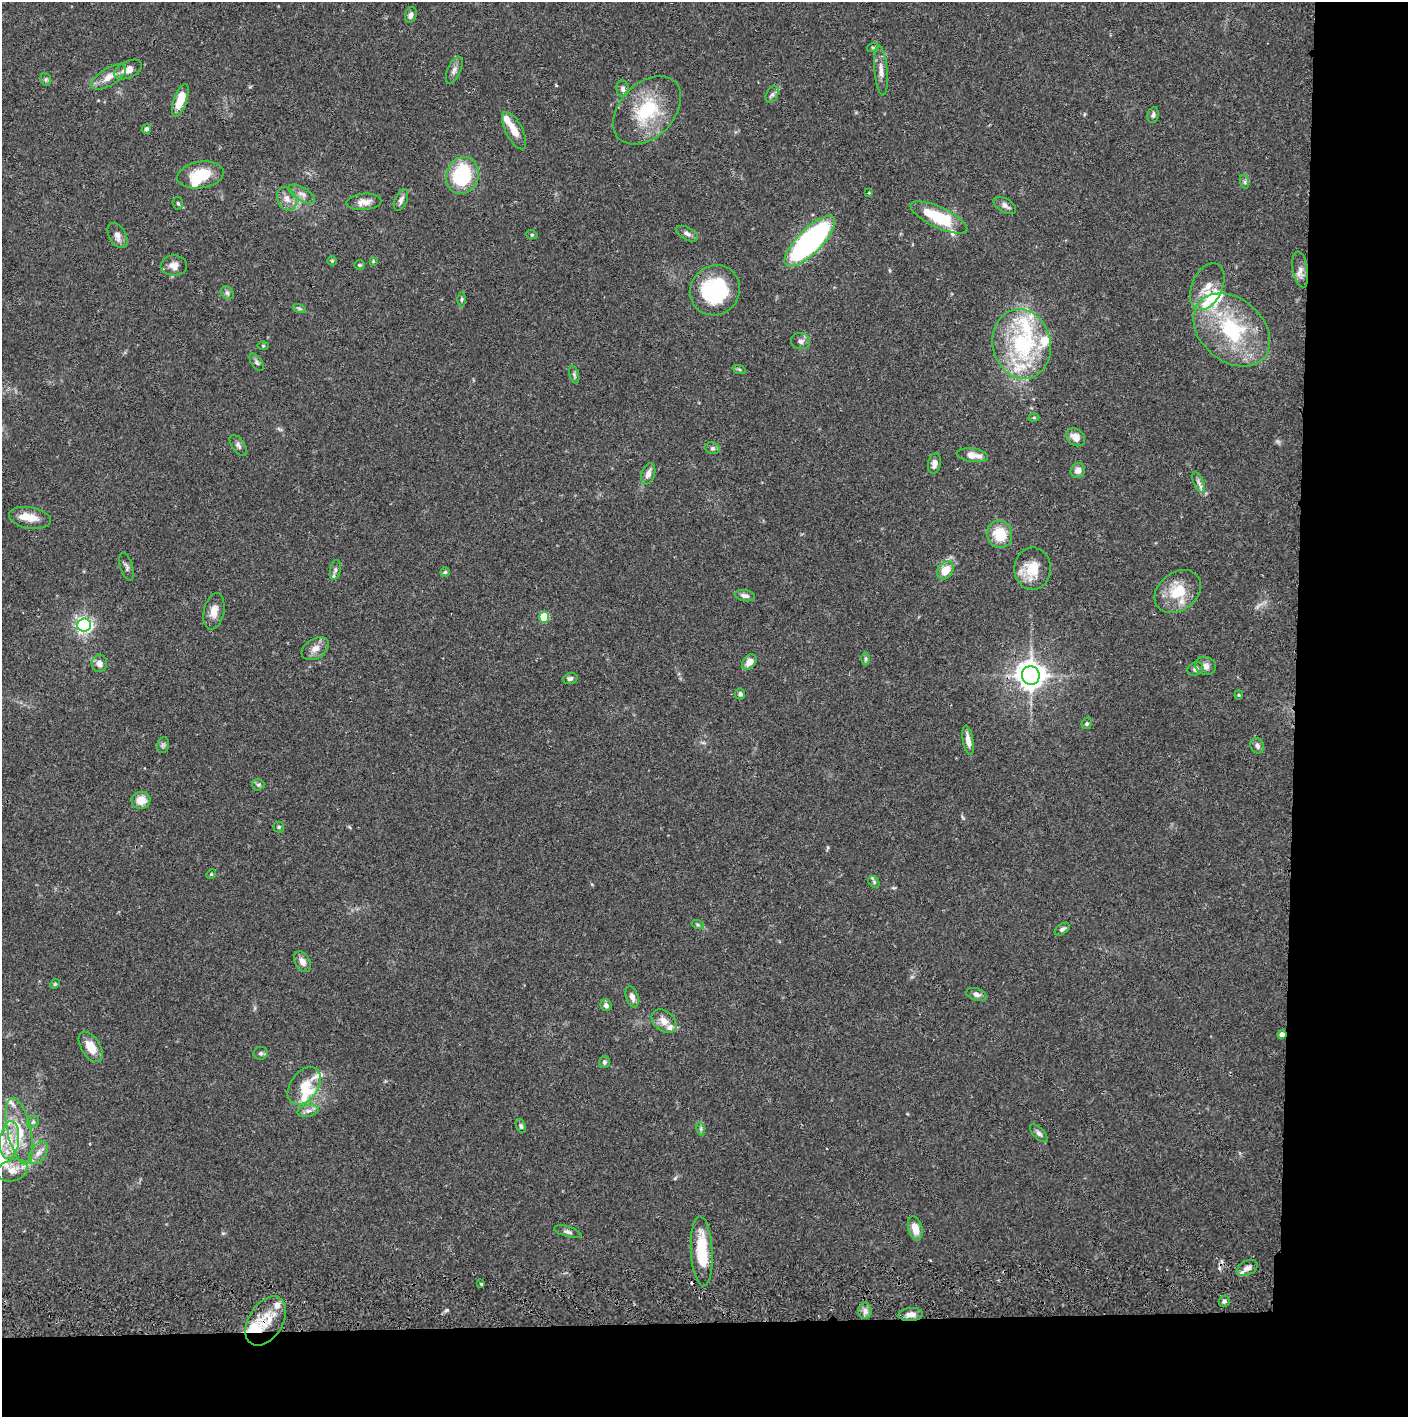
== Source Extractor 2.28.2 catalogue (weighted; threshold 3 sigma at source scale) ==
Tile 9 of 3 x 3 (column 3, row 3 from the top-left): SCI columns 2817-4222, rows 57-1471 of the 4228 x 4358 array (HDU 1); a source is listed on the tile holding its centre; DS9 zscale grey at full resolution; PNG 1410 x 1419 px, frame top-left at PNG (2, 2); each listed source drawn as its Kron ellipse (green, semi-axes under 4 px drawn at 4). Shown black and unused: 14% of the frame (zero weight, under 2 of 3 exposures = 3% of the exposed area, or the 3 px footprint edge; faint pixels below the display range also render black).
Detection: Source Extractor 2.28.2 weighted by HDU 2 'WHT'; one run over the whole footprint, this tile lists its part. Background 0.0682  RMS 0.0048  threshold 0.0218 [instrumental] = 3 sigma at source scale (4.5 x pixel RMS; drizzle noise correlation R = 1.50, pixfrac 1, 0.05/0.05 arcsec/px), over >= 5 px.
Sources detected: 141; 1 too faint to see at this stretch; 1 cosmic-ray / hot-pixel residue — neither listed nor drawn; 22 inside a brighter listed object's ellipse — not listed separately; the other 117 listed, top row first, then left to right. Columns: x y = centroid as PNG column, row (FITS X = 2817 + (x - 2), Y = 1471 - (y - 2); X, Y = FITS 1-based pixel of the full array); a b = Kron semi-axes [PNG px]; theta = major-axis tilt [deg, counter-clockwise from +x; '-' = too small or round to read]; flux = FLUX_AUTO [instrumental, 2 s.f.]
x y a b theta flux
411 15 8 5 71 1.6
873 47 6 4 19 0.58
128 70 15 8 25 4.7
454 70 14 6 66 2.2
881 70 25 6 -85 4.1
109 77 20 8 31 5.8
46 79 6 5 - 0.9
623 89 8 6 -83 1.5
772 94 9 6 62 1.4
180 100 17 6 71 11
647 110 40 27 45 30
1153 115 8 5 81 1.2
146 129 5 4 - 1.4
514 131 20 8 -62 5.9
200 175 23 13 9 14
462 175 19 16 70 37
1245 182 7 4 -72 0.92
869 193 3 2 - 0.4
302 194 15 6 -30 2.6
287 199 12 9 -64 3.7
401 200 11 6 68 1.9
364 202 17 8 5 3.9
178 203 6 5 - 0.95
1005 205 12 7 -31 2.3
939 218 31 10 -25 26
687 234 12 6 -28 1.9
532 235 6 3 -18 0.56
117 236 14 8 -60 2.8
810 241 33 12 45 110
332 261 5 4 - 0.52
373 261 4 3 - 0.57
359 265 5 4 - 0.63
174 266 13 10 -1 4
1300 270 18 7 -80 3.1
1207 287 25 15 66 7.3
715 290 26 24 45 41
227 293 7 5 -44 1.1
461 299 7 3 89 0.71
299 308 7 4 -19 0.78
1232 330 43 31 -40 44
800 341 9 8 - 2
1022 344 35 29 -78 50
263 346 5 3 - 0.49
257 362 10 5 -57 1.2
739 369 7 4 -19 0.74
574 375 9 4 -74 1
1034 417 5 3 - 0.54
1076 437 10 8 -40 4.1
238 445 12 6 -55 1.6
712 448 8 6 -13 1.2
972 455 15 6 -8 5.5
934 464 10 6 77 2.4
1078 470 7 7 - 3.4
648 474 11 6 70 2.9
1199 482 11 5 -68 1.7
30 518 21 10 -10 7
1000 534 14 12 -76 14
126 567 14 6 -73 1.6
1033 569 21 18 88 12
335 570 10 5 77 1.4
946 570 10 7 52 8.2
445 572 5 4 - 0.73
1178 591 25 19 38 15
745 596 10 5 -9 2
214 611 18 10 78 4.9
544 617 5 5 - 18
84 625 7 6 - 170
315 648 15 10 33 4
866 659 6 4 90 0.7
749 662 9 6 50 4
99 663 8 7 - 2.8
1206 666 10 9 - 2.7
1195 669 8 6 28 1.8
1031 675 9 9 - 530
570 679 7 5 15 1.3
740 694 5 5 - 1.3
1239 695 4 4 - 0.49
1087 724 5 5 - 0.82
968 740 15 5 -80 3.4
163 745 8 6 78 1.1
1257 746 8 6 -64 1.7
258 785 6 6 - 0.93
141 800 9 8 - 6.3
279 827 5 5 - 0.58
211 874 5 4 - 0.63
874 882 6 5 - 0.9
698 925 6 4 -18 0.75
1062 929 8 5 35 1.4
302 962 11 7 -60 3
55 984 5 4 - 0.56
976 994 10 6 -19 1.8
632 997 11 6 -70 2.3
606 1005 6 5 - 2
664 1021 14 10 -39 4.5
1282 1034 4 4 - 2.9
91 1047 17 9 -58 7.3
261 1053 7 6 - 1.1
604 1062 6 5 - 1.3
304 1086 21 13 55 9.1
308 1111 11 6 13 2.1
33 1122 6 5 - 1
521 1126 7 4 -68 0.89
701 1129 7 4 -72 0.92
19 1131 34 11 -77 14
1039 1133 11 5 -45 1.5
9 1140 19 9 84 8.8
38 1153 13 7 56 3.2
12 1170 15 10 17 5.7
915 1228 12 7 -75 5.8
568 1232 14 5 -16 1.5
702 1251 35 11 -87 21
1247 1268 11 7 25 2.5
481 1284 3 3 - 1.1
1224 1301 5 5 - 1
865 1311 8 6 -90 1.9
911 1314 12 6 4 3.1
266 1321 27 17 58 14
Overlapping masked pixels (flux is a lower limit): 2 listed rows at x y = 1282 1034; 266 1321
Unlisted compact peaks at least as high as the median listed source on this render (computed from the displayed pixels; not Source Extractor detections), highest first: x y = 447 1310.